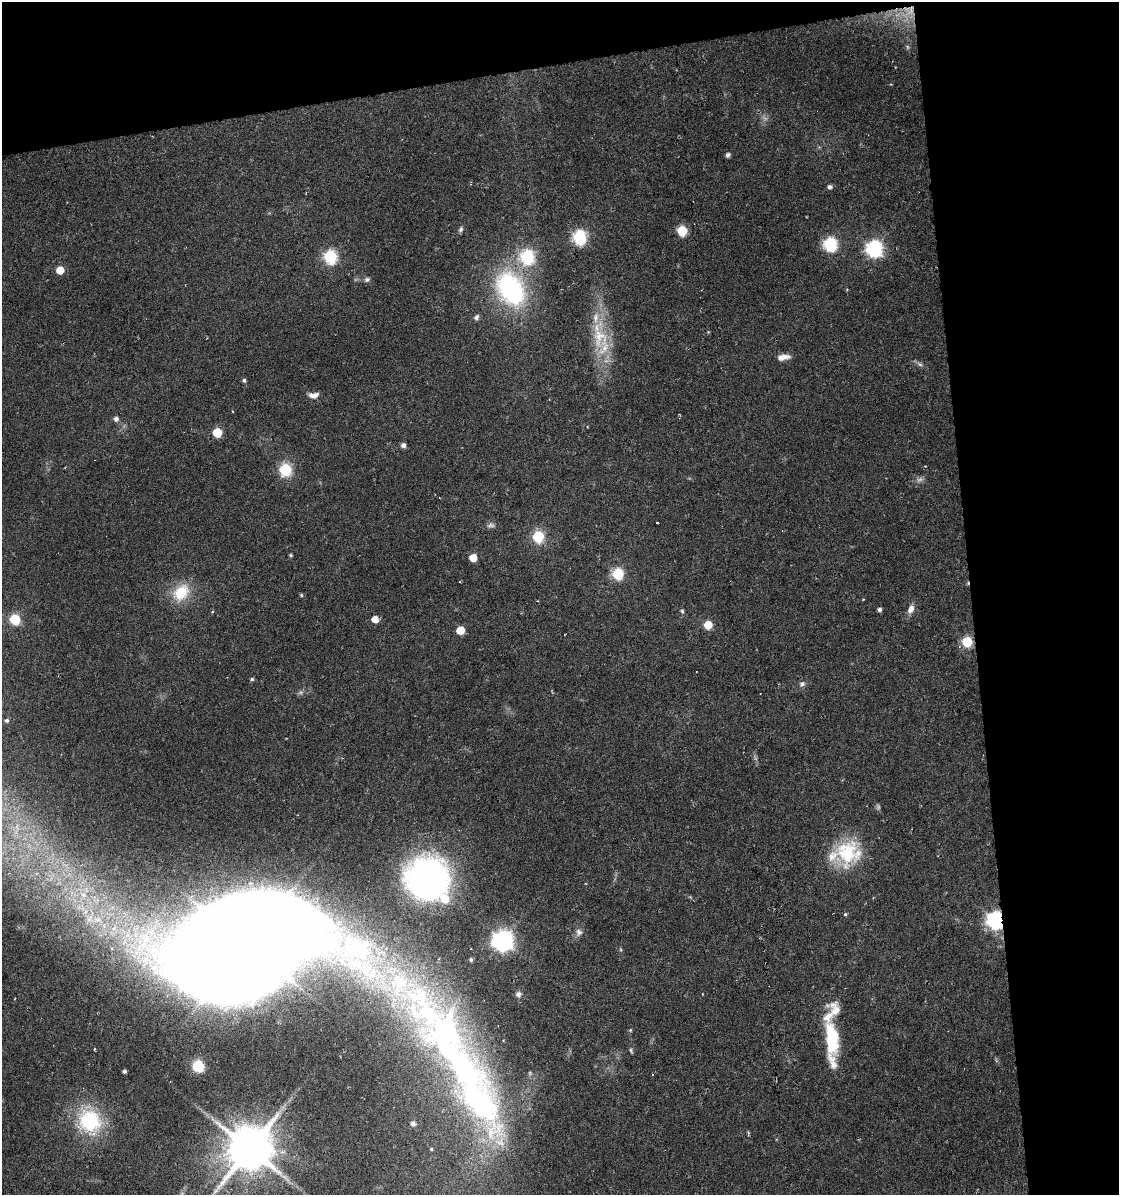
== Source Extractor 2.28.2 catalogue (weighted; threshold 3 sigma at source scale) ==
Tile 2 of 2 x 2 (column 2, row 1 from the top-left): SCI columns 1136-2252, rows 1195-2387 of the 2283 x 2387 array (HDU 1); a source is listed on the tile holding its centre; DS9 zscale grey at full resolution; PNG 1121 x 1197 px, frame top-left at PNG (2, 2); no overlay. Shown black and unused: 19% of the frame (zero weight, under 3 of 6 exposures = <1% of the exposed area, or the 3 px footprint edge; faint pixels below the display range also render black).
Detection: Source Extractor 2.28.2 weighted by HDU 2 'WHT'; one run over the whole footprint, this tile lists its part. Background 0.0797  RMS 0.0069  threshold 0.0281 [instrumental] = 3 sigma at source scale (4.09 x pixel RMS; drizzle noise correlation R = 1.36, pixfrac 0.8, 0.0396/0.0396 arcsec/px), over >= 5 px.
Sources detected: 83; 7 too faint to see at this stretch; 2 inside a brighter object's white glare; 1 cosmic-ray / hot-pixel residue — not listed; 9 inside a brighter listed object's ellipse — not listed separately; the other 64 listed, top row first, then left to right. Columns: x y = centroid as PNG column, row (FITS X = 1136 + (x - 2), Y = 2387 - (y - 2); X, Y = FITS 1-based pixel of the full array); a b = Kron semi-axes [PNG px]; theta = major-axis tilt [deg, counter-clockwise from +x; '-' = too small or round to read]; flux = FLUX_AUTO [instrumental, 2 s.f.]
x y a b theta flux
907 47 6 4 -88 0.99
728 155 4 4 - 2.4
830 187 5 5 - 2
461 229 7 5 60 1.5
682 231 6 5 - 41
579 237 7 6 - 120
830 244 7 6 - 110
874 249 7 7 - 190
527 256 7 7 - 100
330 257 6 6 - 98
60 270 5 5 - 11
367 280 8 6 28 1.6
510 289 42 29 -60 96
476 317 6 5 - 2.3
600 337 45 22 -87 34
783 357 14 6 9 6
920 364 8 5 -36 1.8
244 380 4 4 - 1.3
313 395 12 7 4 4.3
116 419 7 6 - 2.2
217 433 6 6 - 26
403 445 5 5 - 2.9
285 469 6 6 - 77
491 525 12 7 3 2.4
538 536 6 6 - 60
291 555 4 3 - 0.91
473 558 5 5 - 12
618 574 6 6 - 53
181 592 24 18 48 22
301 595 4 4 - 0.88
879 609 4 4 - 1.8
911 609 11 7 65 4.4
682 611 6 5 - 1.1
212 612 4 3 - 0.64
15 619 6 6 - 47
375 619 5 5 - 7.7
708 625 5 5 - 21
460 630 5 5 - 15
967 642 6 6 - 43
252 679 5 4 - 1.2
802 684 8 7 - 2.1
7 720 4 4 - 1.4
847 853 35 28 76 40
428 878 43 42 - 200
83 895 12 7 -31 5.3
845 914 4 4 - 0.91
995 920 7 7 - 230
579 932 10 9 - 3.3
503 941 8 7 - 410
247 945 84 54 11 7200
471 959 4 4 - 1.5
399 983 67 40 -42 110
518 994 7 6 - 2.4
702 994 3 2 - 0.49
835 1009 23 15 -46 9.3
630 1030 5 4 - 0.89
832 1036 30 13 -80 36
198 1066 10 9 - 17
125 1071 4 3 - 1.6
480 1103 123 52 -70 240
90 1121 32 27 -64 48
413 1123 6 5 - 2.8
249 1149 14 13 - 3000
431 1149 4 4 - 0.88
Overlapping masked pixels (flux is a lower limit): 1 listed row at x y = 995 920